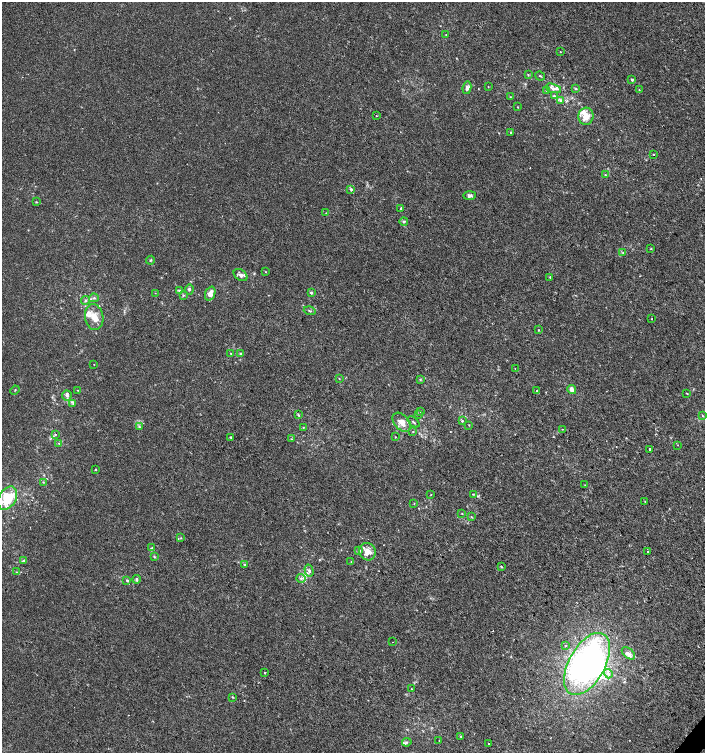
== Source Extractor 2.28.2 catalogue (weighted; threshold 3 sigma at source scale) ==
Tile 6 of 4 x 4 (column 2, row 2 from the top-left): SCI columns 1642-3046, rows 3003-4504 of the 6028 x 6010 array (HDU 1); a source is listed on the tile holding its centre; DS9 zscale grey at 2 x 2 block average (1 PNG px = mean of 2 x 2 image px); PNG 707 x 755 px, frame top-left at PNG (2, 2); each listed source drawn as its Kron ellipse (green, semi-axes under 4 px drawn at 4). Shown black and unused: <1% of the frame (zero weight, under 2 of 3 exposures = <1% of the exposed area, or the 3 px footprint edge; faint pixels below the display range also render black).
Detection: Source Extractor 2.28.2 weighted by HDU 2 'WHT'; one run over the whole footprint, this tile lists its part. Background 2.31e-04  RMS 0.0021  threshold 0.00961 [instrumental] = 3 sigma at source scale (4.5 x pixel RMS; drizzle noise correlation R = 1.50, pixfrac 1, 0.0396/0.0396 arcsec/px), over >= 5 px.
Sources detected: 130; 1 inside a brighter object's white glare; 2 cosmic-ray / hot-pixel residue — neither listed nor drawn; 1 coinciding with a brighter row at this scale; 13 inside a brighter listed object's ellipse — not listed separately; the other 113 listed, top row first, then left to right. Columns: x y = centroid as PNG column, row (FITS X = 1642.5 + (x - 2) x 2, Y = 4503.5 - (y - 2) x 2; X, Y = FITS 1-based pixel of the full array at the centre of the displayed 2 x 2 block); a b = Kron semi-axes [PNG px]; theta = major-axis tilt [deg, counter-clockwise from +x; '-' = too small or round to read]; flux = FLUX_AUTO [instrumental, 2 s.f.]
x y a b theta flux
446 34 2 2 - 0.19
560 52 2 2 - 0.2
528 75 3 2 - 0.39
540 76 5 2 - 0.39
632 80 3 2 - 0.65
488 87 2 2 - 0.22
467 88 6 4 79 1.8
553 88 8 4 -16 1.9
576 89 3 3 - 0.4
547 90 4 3 - 0.57
639 90 2 2 - 0.22
554 96 3 2 - 0.45
510 97 3 2 - 0.33
560 100 4 3 - 0.82
517 107 2 2 - 0.27
376 116 2 2 - 0.38
586 116 8 7 - 5.1
511 133 2 2 - 0.81
654 154 2 2 - 0.25
605 175 3 3 - 0.49
351 189 4 3 - 0.75
469 195 6 4 0 1.4
37 202 3 2 - 0.3
401 208 2 2 - 1.9
326 213 3 2 - 0.21
404 221 4 3 - 0.68
651 249 3 2 - 0.26
623 253 3 3 - 0.48
151 260 4 2 - 0.44
266 272 2 2 - 0.23
241 275 8 5 -37 1.9
550 277 3 2 - 0.43
189 289 5 4 - 1
179 290 3 2 - 0.43
155 293 2 2 - 0.16
210 293 7 5 70 3.4
311 293 3 3 - 0.87
183 295 3 3 - 0.46
94 298 5 3 - 0.71
85 300 4 4 - 0.79
310 311 6 2 -18 0.6
94 317 13 9 -81 5.8
652 319 2 2 - 0.24
538 330 3 2 - 0.25
231 354 2 2 - 0.23
241 354 4 3 - 0.72
94 364 2 2 - 0.16
515 368 2 2 - 0.35
339 378 3 2 - 0.24
420 380 3 2 - 0.36
15 390 5 2 - 0.39
78 390 2 2 - 0.25
572 390 5 3 - 3.1
537 391 2 2 - 0.38
687 393 3 2 - 0.3
67 395 5 5 - 1.5
73 403 4 3 - 0.58
420 412 2 2 - 1.5
419 414 3 2 - 0.26
298 415 4 3 - 0.55
702 415 3 2 - 0.31
462 421 3 2 - 0.51
402 422 11 7 -47 4.2
413 422 7 2 -40 0.52
469 425 2 2 - 0.25
139 427 4 2 - 0.41
303 427 3 2 - 0.29
562 429 2 2 - 0.19
413 432 2 2 - 0.25
55 434 3 2 - 0.35
230 437 2 2 - 0.63
396 437 2 2 - 0.2
292 439 3 3 - 0.41
59 443 4 2 - 0.36
678 445 2 2 - 0.24
649 449 2 2 - 16
96 469 2 2 - 0.41
43 482 3 2 - 0.34
585 485 3 2 - 0.23
431 494 3 2 - 0.21
473 494 4 3 - 0.42
7 498 12 8 59 20
645 501 2 2 - 0.21
414 503 3 2 - 0.22
462 514 2 2 - 0.25
471 517 4 2 - 0.34
181 538 3 2 - 0.32
152 548 4 2 - 0.39
359 550 3 3 - 0.71
367 552 9 8 - 5.1
648 552 2 2 - 0.74
154 557 3 3 - 0.45
23 560 3 3 - 0.47
351 561 2 2 - 0.2
244 565 3 3 - 0.54
501 567 4 3 - 0.49
309 571 6 4 -76 1.5
16 572 3 2 - 0.35
301 578 4 4 - 1
136 579 4 3 - 0.68
127 580 3 2 - 0.69
392 642 2 2 - 0.49
565 645 2 2 - 0.57
628 653 7 5 -41 1.7
587 664 34 18 61 160
265 672 2 2 - 1
608 674 5 4 - 1.5
411 689 3 2 - 0.26
232 697 3 2 - 0.44
461 736 3 2 - 0.43
439 741 2 2 - 0.38
407 742 5 3 - 0.76
489 744 2 2 - 0.83
Isophote crosses this tile's border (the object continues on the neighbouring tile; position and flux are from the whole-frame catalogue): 1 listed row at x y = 7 498
Diffuse or blended objects may show on this block-average render without a row.